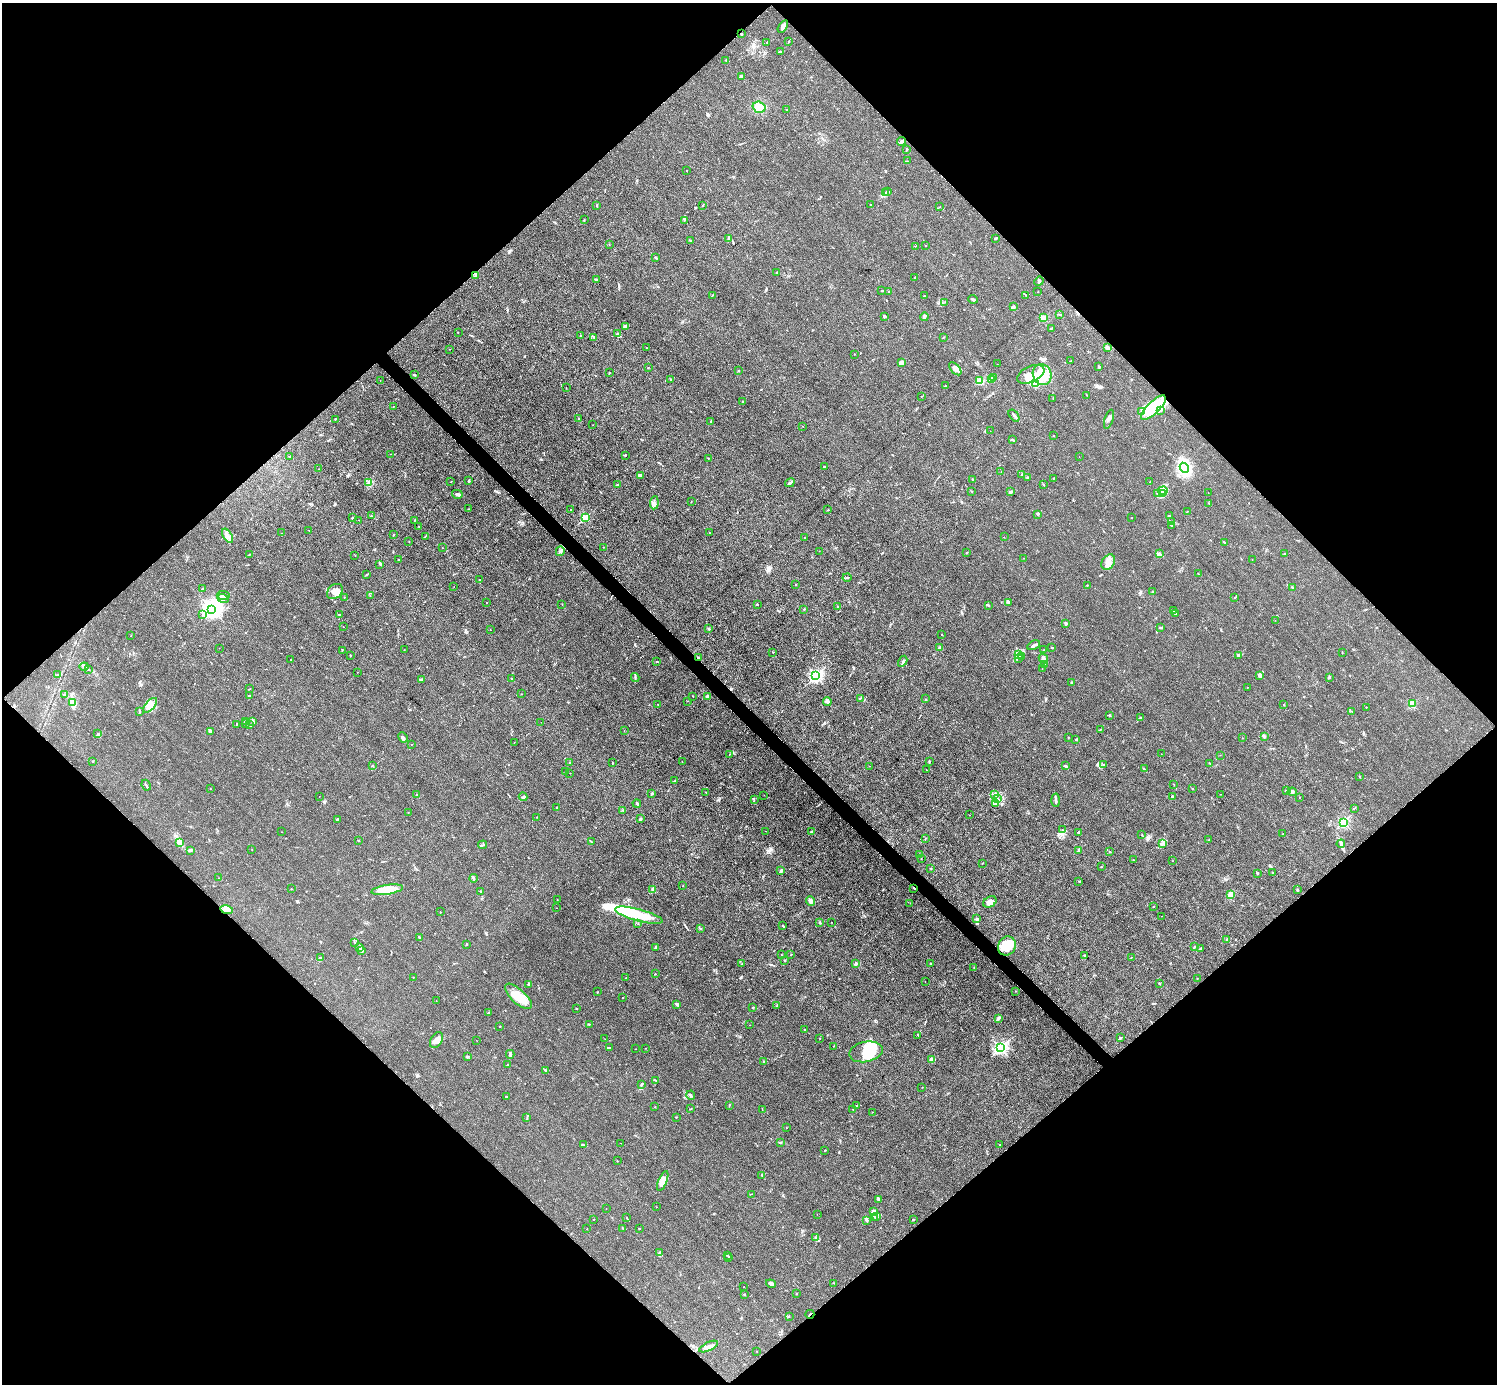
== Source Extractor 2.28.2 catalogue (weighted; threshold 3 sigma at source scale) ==
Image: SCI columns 2-5981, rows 302-5827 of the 5984 x 5984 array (HDU 1 of 3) = the unmasked area's bounding box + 8 px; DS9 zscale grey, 4 x 4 block average (1 PNG px = mean of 4 x 4 image px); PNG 1499 x 1386 px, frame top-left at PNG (2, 3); each listed source drawn as its Kron ellipse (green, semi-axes under 4 px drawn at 4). Shown black and unused: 51% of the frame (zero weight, under 3 of 4 exposures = <1% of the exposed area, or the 3 px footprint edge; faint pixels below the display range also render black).
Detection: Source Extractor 2.28.2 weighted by HDU 2 'WHT'. Background 0.0445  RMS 0.0054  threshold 0.0244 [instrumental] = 3 sigma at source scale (4.5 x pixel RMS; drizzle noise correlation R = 1.50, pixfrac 1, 0.05/0.05 arcsec/px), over >= 5 px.
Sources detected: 543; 12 inside a brighter object's white glare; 4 cosmic-ray / hot-pixel residue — neither listed nor drawn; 13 coinciding with a brighter row at this scale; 28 inside a brighter listed object's ellipse — not listed separately; the other 486 listed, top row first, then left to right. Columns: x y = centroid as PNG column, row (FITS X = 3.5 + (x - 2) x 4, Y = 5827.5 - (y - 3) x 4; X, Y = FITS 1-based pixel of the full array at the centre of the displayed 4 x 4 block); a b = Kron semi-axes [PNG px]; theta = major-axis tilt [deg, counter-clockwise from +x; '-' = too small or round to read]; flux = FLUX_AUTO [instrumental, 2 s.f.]
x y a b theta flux
783 27 7 4 55 15
742 34 3 2 - 2.9
789 41 2 2 - 1.7
767 42 2 2 - 1.5
780 52 3 2 - 2.9
726 60 2 2 - 2.1
742 77 2 2 - 1.1
759 107 6 5 - 31
786 110 2 2 - 0.77
901 141 4 3 - 5.5
907 150 3 2 - 2.2
907 161 2 2 - 2.4
686 170 2 2 - 1.2
888 192 3 2 - 2.9
885 193 3 2 - 3.6
597 205 3 2 - 3
703 205 2 2 - 1.6
870 205 2 2 - 1.6
940 207 2 2 - 0.97
584 220 2 2 - 1.1
685 220 2 2 - 1.8
728 238 3 2 - 1.8
996 238 3 2 - 2.2
690 240 2 2 - 1.8
609 245 2 2 - 0.88
915 246 2 2 - 1.6
926 246 2 2 - 0.77
656 258 4 2 - 2.3
776 273 2 2 - 0.77
475 276 2 2 - 1.7
915 277 3 2 - 1.9
596 280 2 2 - 3.9
1039 281 5 2 - 4
882 290 3 2 - 1.5
889 292 2 2 - 1.9
1038 292 2 2 - 0.83
1026 295 2 2 - 0.91
712 296 3 2 - 1.7
924 296 2 2 - 5.3
973 299 5 2 - 4.6
945 302 2 2 - 0.82
1014 307 3 2 - 4.3
1060 314 3 2 - 1.2
884 317 3 2 - 3
924 317 4 2 - 7.4
1044 318 2 2 - 110
625 327 4 3 - 5.4
1051 329 3 2 - 1.9
458 332 2 2 - 1.1
617 334 3 3 - 4.1
580 335 2 2 - 1.3
594 337 3 2 - 2.8
943 337 3 2 - 1.5
1107 347 3 2 - 9.1
646 348 2 2 - 1.1
450 349 2 2 - 0.77
854 354 2 2 - 0.92
1070 361 2 2 - 0.86
901 362 4 2 - 4.4
997 364 2 2 - 0.56
1099 367 3 2 - 2.8
648 368 2 2 - 2
955 369 8 4 -48 15
738 371 2 2 - 2.7
610 372 2 2 - 1.1
1031 374 14 8 24 38
414 375 2 2 - 2.5
1042 375 11 9 -64 84
993 378 2 2 - 10
671 379 3 2 - 1.9
380 380 2 2 - 0.4
992 380 2 2 - 48
980 381 3 3 - 39
1036 383 4 3 - 12
945 386 2 2 - 1.7
566 388 2 2 - 0.89
1087 395 2 2 - 0.71
921 396 2 2 - 1.2
1053 399 2 2 - 0.65
742 402 2 2 - 2.6
393 406 2 2 - 0.87
1153 408 16 6 44 61
1161 410 2 2 - 2
1142 411 4 2 - 3.6
1014 415 7 2 -52 6.9
578 418 2 2 - 2.3
335 419 3 2 - 2
1109 419 10 3 73 8.1
711 421 3 2 - 2
593 425 2 2 - 0.62
803 426 2 2 - 0.94
990 431 2 2 - 0.53
1053 436 2 2 - 1.6
1012 439 3 2 - 4.7
391 454 2 2 - 0.85
625 455 3 2 - 1.8
289 456 2 2 - 1.6
1079 457 2 2 - 0.71
708 458 2 2 - 1.3
824 467 2 2 - 1.8
1184 468 5 4 - 130
319 469 2 2 - 0.78
1001 472 2 2 - 0.63
640 475 3 2 - 3.1
1022 475 2 2 - 2.4
1027 477 2 2 - 1.6
1053 478 2 2 - 1.6
973 479 2 2 - 2.3
469 481 3 2 - 2.9
451 482 2 2 - 0.84
1150 482 2 2 - 0.72
369 483 2 2 - 1.8
790 483 5 2 - 6.8
617 485 2 2 - 2.3
1043 485 2 2 - 1.5
972 491 2 2 - 1.5
1163 491 4 3 - 9.7
1011 492 3 2 - 7.6
1157 493 2 2 - 2.1
1208 493 2 2 - 0.5
457 494 5 2 - 5.3
1163 494 4 2 - 6.1
691 502 2 2 - 1.1
654 503 6 3 84 8.2
1208 503 2 2 - 0.73
469 509 2 2 - 1
571 509 2 2 - 0.94
828 510 2 2 - 1.8
1187 512 2 2 - 0.96
1038 514 3 2 - 3.8
371 516 2 2 - 1.2
1169 516 2 2 - 1
352 518 2 2 - 3.9
585 518 2 2 - 190
1131 518 2 2 - 0.85
359 520 2 2 - 0.92
415 520 2 2 - 1.1
1172 522 2 2 - 1.6
1172 525 2 2 - 2.2
419 526 2 2 - 0.72
309 530 2 2 - 0.72
281 533 2 2 - 0.85
710 533 2 2 - 1.3
394 535 2 2 - 0.84
227 536 8 4 -59 16
425 536 2 2 - 1.4
1004 537 2 2 - 0.86
805 538 2 2 - 1
409 541 2 2 - 1.6
1225 543 2 2 - 1.2
603 547 2 2 - 1.1
442 548 2 2 - 0.73
560 551 5 3 - 7
819 551 2 2 - 0.61
967 553 2 2 - 2
1159 553 2 2 - 1.4
1284 554 2 2 - 2.2
249 555 3 2 - 1.7
355 555 2 2 - 0.92
1023 558 2 2 - 1.9
1252 559 2 2 - 0.99
399 560 2 2 - 2.5
1108 562 8 6 55 21
380 564 3 2 - 2.9
367 574 2 2 - 1.1
1198 574 2 2 - 1.5
847 578 4 2 - 4.4
479 580 2 2 - 1.8
796 585 2 2 - 4.6
1087 585 2 2 - 1.8
454 587 2 2 - 0.69
1293 587 2 2 - 2.6
203 588 2 2 - 2.5
335 592 9 6 43 23
1152 592 2 2 - 2.1
223 595 6 3 -2 7.8
370 596 2 2 - 1.1
344 597 2 2 - 2.5
1235 597 2 2 - 0.95
223 599 5 3 - 9.4
486 602 2 2 - 1.1
1008 602 4 2 - 3.7
562 604 2 2 - 1.3
757 604 3 2 - 1.9
988 605 3 2 - 3.7
838 607 2 2 - 0.91
212 609 3 3 - 2000
804 609 2 2 - 1.8
1174 611 2 2 - 4.8
1175 613 2 2 - 1.7
339 614 2 2 - 1.2
203 615 2 2 - 1.5
1275 620 2 2 - 0.64
1066 623 2 2 - 25
343 627 2 2 - 0.6
709 628 2 2 - 6.4
1161 628 3 2 - 2.3
490 630 2 2 - 2.9
942 635 2 2 - 1.4
131 636 2 2 - 0.65
1034 645 7 2 25 10
1052 647 2 2 - 1.8
219 648 2 2 - 0.49
940 648 3 2 - 4.5
342 650 2 2 - 1.2
404 650 2 2 - 0.43
1044 650 3 2 - 2
773 652 2 2 - 1.2
1342 652 2 2 - 1.2
1019 654 4 3 - 7
350 655 2 2 - 1.4
1239 655 3 2 - 6.6
1021 656 3 2 - 3.7
698 658 4 2 - 3.4
1019 658 2 2 - 1.9
291 659 2 2 - 0.87
1043 659 5 4 - 8.6
903 661 6 2 59 5.7
656 662 3 2 - 1.3
1044 664 2 2 - 1.6
84 667 4 3 - 6
1042 668 2 2 - 0.85
88 669 2 2 - 2
357 672 2 2 - 0.59
57 675 3 2 - 4
816 676 2 2 - 680
1260 676 4 2 - 4.2
1329 677 3 2 - 4.4
635 678 4 2 - 4.1
511 679 2 2 - 1.4
421 680 2 2 - 2.7
1071 683 2 2 - 2.5
1247 687 2 2 - 0.86
250 689 2 2 - 1.1
521 694 2 2 - 0.87
64 695 2 2 - 1.6
249 696 3 2 - 3.7
693 696 2 2 - 1.2
708 697 2 2 - 9.5
860 698 4 2 - 2.8
926 699 2 2 - 1.4
687 701 2 2 - 1.5
827 701 4 4 - 7.7
73 702 3 2 - 28
658 704 2 2 - 1.1
1412 704 2 2 - 160
150 705 9 4 49 21
1284 705 2 2 - 1.1
1366 707 2 2 - 3.6
139 711 4 2 - 3.2
1352 711 2 2 - 1.2
1109 715 2 2 - 2.8
1141 718 2 2 - 1.9
245 721 2 2 - 2
253 721 3 2 - 5.6
541 722 2 2 - 0.51
245 723 2 2 - 0.96
236 724 3 2 - 1.2
250 724 2 2 - 0.7
1101 729 2 2 - 0.75
624 730 2 2 - 0.62
210 731 3 2 - 9.4
98 734 3 3 - 4.5
1264 736 2 2 - 23
403 737 5 2 - 7.4
1068 737 2 2 - 1.6
1242 738 2 2 - 1.2
1075 739 2 2 - 0.99
514 742 2 2 - 0.77
412 744 2 2 - 1.1
729 754 2 2 - 0.9
1161 754 2 2 - 0.6
1220 755 2 2 - 0.71
93 761 2 2 - 2.1
570 762 2 2 - 1.4
682 762 2 2 - 0.7
929 762 3 2 - 2.3
612 763 2 2 - 1.9
1210 763 3 2 - 1.7
1103 764 3 2 - 1.6
372 766 3 2 - 1.1
869 766 2 2 - 0.59
1065 766 4 2 - 5.1
1144 769 3 2 - 2.8
926 770 2 2 - 0.94
565 772 2 2 - 1.9
570 773 2 2 - 0.85
1360 777 2 2 - 0.96
675 781 2 2 - 1.2
1174 784 2 2 - 1
146 785 5 2 - 4.3
210 789 2 2 - 0.8
1192 789 2 2 - 1.9
1286 791 3 3 - 4.9
706 792 2 2 - 3
1292 792 4 2 - 5.1
652 793 3 2 - 3.6
994 794 3 2 - 3.9
1220 794 2 2 - 1.3
417 795 2 2 - 1.5
764 795 2 2 - 0.62
319 796 2 2 - 0.79
523 797 4 3 - 5.8
1172 797 3 2 - 4
1300 797 2 2 - 0.72
997 799 3 2 - 4.9
754 800 2 2 - 0.99
1056 800 7 2 -87 8.2
637 804 4 2 - 3.9
995 804 4 2 - 4.2
557 807 3 2 - 1.8
1354 808 3 2 - 1.8
623 810 2 2 - 2
408 812 2 2 - 0.72
970 815 2 2 - 0.8
537 817 2 2 - 0.89
337 819 3 2 - 3.6
640 819 3 2 - 2.8
1343 822 2 2 - 360
1062 830 2 2 - 1.3
766 831 2 2 - 0.96
281 832 2 2 - 0.85
812 832 2 2 - 24
1078 832 3 2 - 2.9
1283 834 2 2 - 1.8
1142 835 2 2 - 1.2
925 839 2 2 - 1.7
358 840 2 2 - 3.2
1209 840 2 2 - 0.86
180 842 4 3 - 6.8
591 842 3 2 - 2.3
1162 843 3 2 - 3.4
1341 844 4 3 - 5.7
483 845 4 2 - 2.8
252 849 2 2 - 0.74
190 850 4 2 - 4.8
1078 850 4 2 - 2.8
1109 852 2 2 - 1.2
919 854 2 2 - 0.62
921 859 2 2 - 0.61
1134 860 3 2 - 1.2
1173 861 2 2 - 0.72
982 863 2 2 - 1
1101 866 2 2 - 1.2
931 868 2 2 - 4.1
781 871 3 2 - 8.2
1273 872 2 2 - 1.5
1257 873 2 2 - 4.8
218 878 2 2 - 0.91
473 878 4 2 - 3.9
1079 881 2 2 - 1.3
683 886 2 2 - 0.81
914 888 3 2 - 3
291 889 2 2 - 1.4
653 889 4 2 - 4.5
387 890 16 5 8 84
1297 890 2 2 - 3.9
480 891 3 2 - 1.6
1231 895 3 2 - 31
557 900 2 2 - 1.2
810 901 5 3 - 13
990 902 7 5 30 20
910 903 2 2 - 1.1
1153 906 2 2 - 1.9
557 908 2 2 - 0.53
227 910 6 3 -10 14
440 912 2 2 - 0.94
639 915 25 6 -15 100
1162 916 2 2 - 0.64
977 918 3 2 - 2.5
819 922 2 2 - 1.7
831 922 2 2 - 0.82
638 924 2 2 - 1.2
783 926 3 2 - 2
700 928 2 2 - 4
419 937 2 2 - 3.7
1227 939 2 2 - 2.2
354 942 2 2 - 0.98
466 945 2 2 - 2.4
1007 946 10 8 59 43
360 947 3 2 - 3.8
655 947 3 2 - 2.9
1194 947 2 2 - 1.5
1200 948 3 2 - 2
362 951 3 2 - 3.8
781 955 2 2 - 1
791 955 2 2 - 2.4
1085 955 3 2 - 2.6
1131 957 2 2 - 1
321 958 2 2 - 1.1
785 960 2 2 - 2.2
856 963 3 2 - 3.3
930 963 3 2 - 1.8
742 964 2 2 - 1.2
974 968 2 2 - 0.86
655 974 2 2 - 1.1
413 977 2 2 - 1.1
626 978 2 2 - 1
1197 978 2 2 - 1.3
925 981 2 2 - 0.96
1159 983 2 2 - 2.7
529 985 3 2 - 3.4
1016 991 2 2 - 1.2
598 992 2 2 - 1.7
518 996 17 7 -43 52
623 997 2 2 - 1
436 1001 2 2 - 0.75
677 1004 3 2 - 4.5
777 1005 4 2 - 2.4
753 1007 2 2 - 1.3
577 1008 2 2 - 1
488 1013 3 2 - 2.3
998 1018 3 2 - 2.7
589 1024 2 2 - 0.93
750 1025 2 2 - 0.62
500 1027 2 2 - 1.1
805 1030 2 2 - 4.1
918 1035 2 2 - 0.71
820 1038 2 2 - 0.68
1121 1038 3 2 - 4.1
605 1039 2 2 - 0.66
436 1040 9 5 60 20
477 1040 2 2 - 0.48
834 1046 2 2 - 0.87
610 1048 3 2 - 2.3
645 1048 2 2 - 0.54
1000 1048 2 2 - 690
636 1049 2 2 - 0.56
866 1052 17 10 12 70
510 1054 4 3 - 4
467 1057 2 2 - 2.1
932 1060 3 3 - 25
764 1062 2 2 - 3.6
508 1064 2 2 - 2.8
545 1070 3 2 - 2.2
656 1080 2 2 - 0.82
641 1085 2 2 - 3.2
922 1087 2 2 - 0.67
691 1095 4 2 - 3.7
506 1096 2 2 - 2.3
857 1105 2 2 - 1.8
729 1106 4 2 - 1.8
655 1107 2 2 - 1.2
691 1108 2 2 - 0.87
762 1109 2 2 - 1.3
853 1109 2 2 - 1.7
872 1112 2 2 - 0.93
676 1117 2 2 - 1.1
527 1118 3 2 - 3
786 1128 2 2 - 1.1
780 1142 3 2 - 2.7
621 1143 2 2 - 0.92
583 1145 2 2 - 2.2
1000 1145 2 2 - 1
825 1150 3 2 - 1.3
617 1161 2 2 - 0.72
762 1175 2 2 - 1.6
663 1181 10 3 68 19
751 1194 2 2 - 0.86
878 1200 2 2 - 1.2
656 1207 2 2 - 0.91
606 1208 2 2 - 0.53
874 1211 2 2 - 1.7
817 1214 2 2 - 0.52
874 1217 2 2 - 1.7
877 1217 2 2 - 1.7
627 1218 3 2 - 1.9
913 1219 2 2 - 1.6
594 1220 2 2 - 3
866 1220 3 2 - 3
623 1228 3 2 - 1.9
587 1229 2 2 - 0.66
639 1229 2 2 - 1.8
816 1238 3 2 - 1.7
660 1253 4 2 - 3.5
727 1255 2 2 - 1.5
729 1258 3 2 - 1.7
834 1283 2 2 - 1.1
771 1284 5 3 - 13
744 1287 2 2 - 1
744 1294 2 2 - 2.5
797 1294 2 2 - 1.1
810 1314 4 2 - 3.8
789 1317 2 2 - 1
709 1346 10 3 25 18
757 1351 2 2 - 0.48
Overlapping masked pixels (flux is a lower limit): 4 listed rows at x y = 698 658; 914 888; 227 910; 810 1314
Diffuse or blended objects may show on this block-average render without a row.